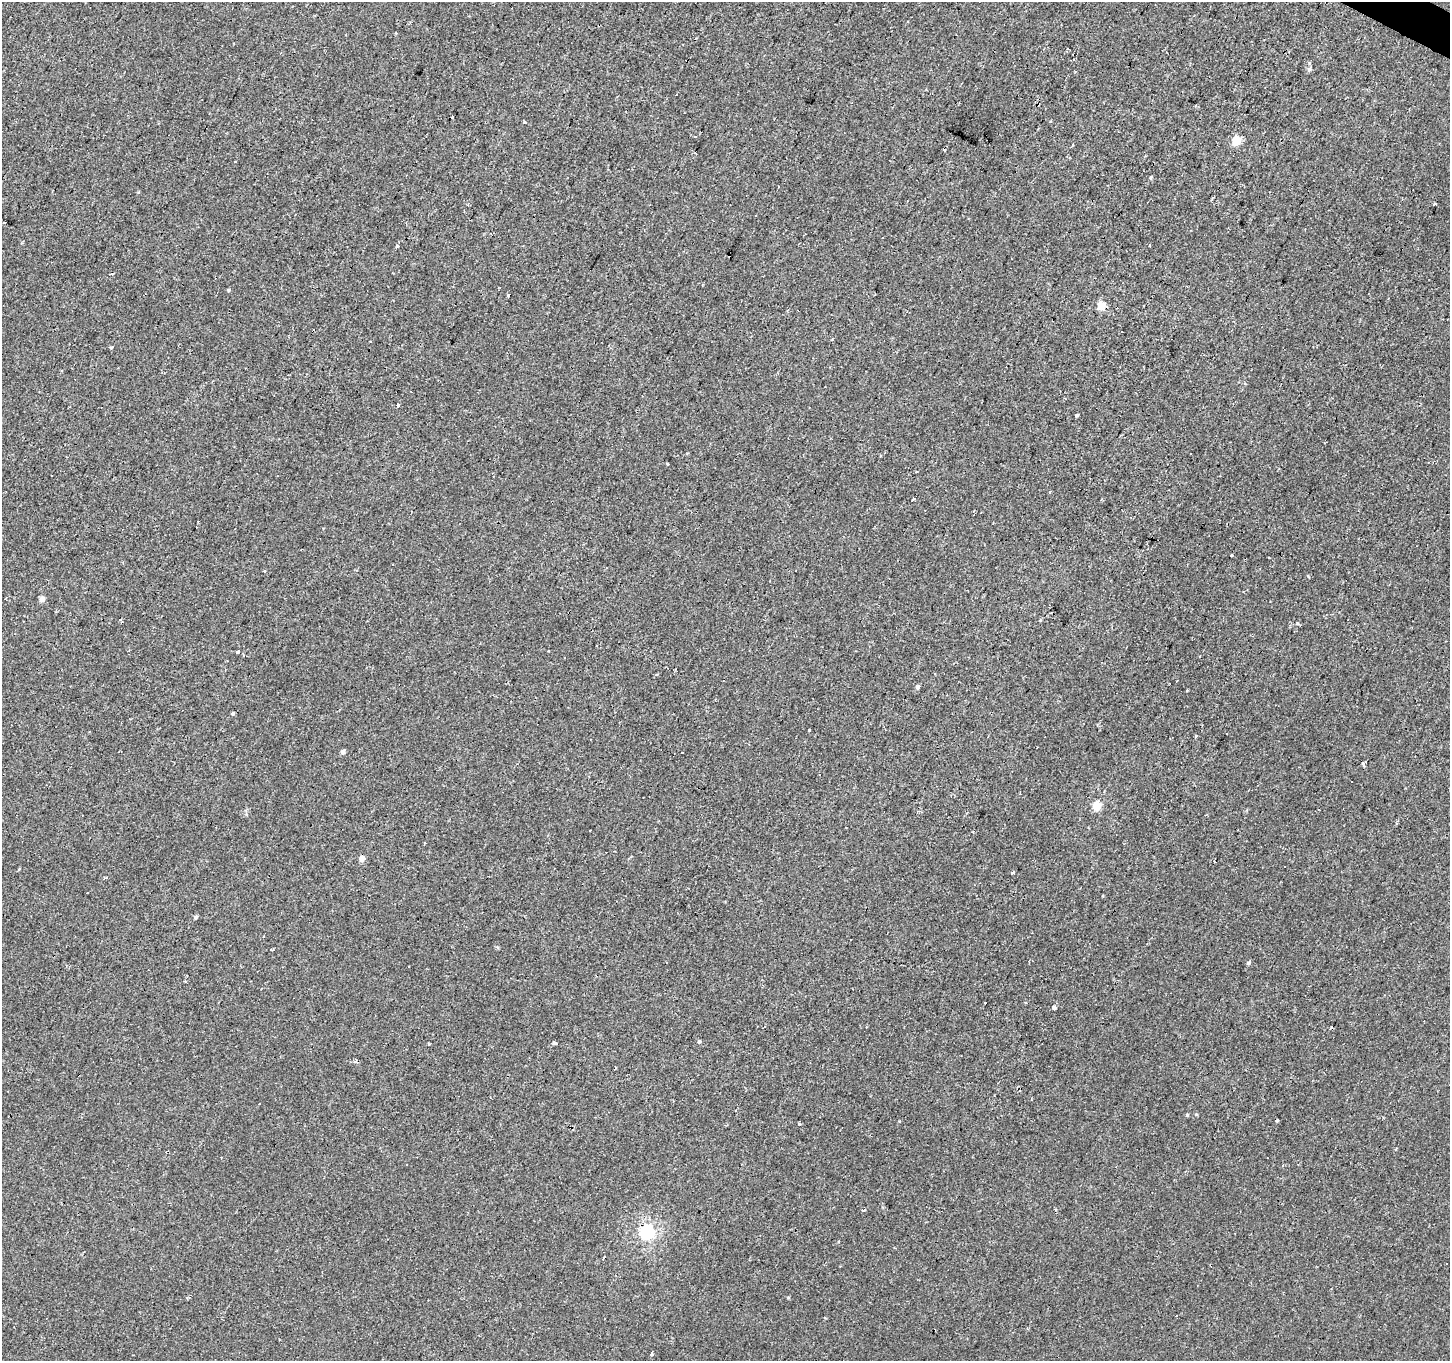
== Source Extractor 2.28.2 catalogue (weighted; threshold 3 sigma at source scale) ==
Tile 10 of 4 x 4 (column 2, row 3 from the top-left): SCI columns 1450-2897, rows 1617-2975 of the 5794 x 5883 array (HDU 1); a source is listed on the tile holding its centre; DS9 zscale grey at full resolution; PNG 1452 x 1363 px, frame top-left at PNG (2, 2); no overlay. Shown black and unused: <1% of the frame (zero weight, under 2 of 3 exposures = <1% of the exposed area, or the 3 px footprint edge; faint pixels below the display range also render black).
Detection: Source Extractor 2.28.2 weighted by HDU 2 'WHT'; one run over the whole footprint, this tile lists its part. Background -8.71e-05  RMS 0.0051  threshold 0.023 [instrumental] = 3 sigma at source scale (4.5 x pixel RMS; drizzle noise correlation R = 1.50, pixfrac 1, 0.0396/0.0396 arcsec/px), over >= 5 px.
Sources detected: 81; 27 cosmic-ray / hot-pixel residue — not listed; the other 54 listed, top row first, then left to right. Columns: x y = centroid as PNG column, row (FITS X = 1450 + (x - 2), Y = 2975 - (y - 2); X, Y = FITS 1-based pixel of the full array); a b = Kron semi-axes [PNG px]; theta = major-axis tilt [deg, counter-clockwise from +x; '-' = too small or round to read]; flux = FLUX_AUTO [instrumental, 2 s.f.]
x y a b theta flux
1309 69 7 5 52 1.3
695 136 3 3 - 0.61
1236 140 5 5 - 19
1072 144 3 3 - 1.2
695 153 3 2 - 0.68
1150 177 6 3 81 0.59
1434 204 3 3 - 0.88
755 216 3 3 - 0.9
397 246 3 3 - 1.9
228 290 4 4 - 0.61
509 295 3 3 - 1.5
1101 306 5 5 - 17
1122 331 3 2 - 0.96
111 347 4 3 - 0.59
398 405 3 3 - 3.4
1077 415 3 3 - 0.78
881 455 3 3 - 0.54
668 464 3 2 - 0.72
1050 492 3 3 - 2.2
913 499 4 3 - 6.5
1232 555 3 3 - 0.96
393 564 3 2 - 0.51
42 599 4 4 - 3.3
120 620 4 3 - 1
1040 620 4 4 - 0.46
1297 623 6 4 -1 0.62
237 651 4 3 - 2
918 687 5 4 - 1.3
233 713 4 3 - 0.78
809 730 3 3 - 2
1196 736 3 3 - 1.4
343 752 5 4 - 1.6
682 752 4 3 - 1.5
1364 764 4 3 - 7.1
1097 806 5 5 - 22
362 858 4 4 - 4.3
19 869 5 3 - 0.42
1013 872 4 3 - 1.6
196 917 5 4 - 1.1
263 936 3 3 - 0.38
1249 963 5 4 - 0.91
985 1003 3 2 - 1.2
1054 1008 4 3 - 2.7
764 1027 3 2 - 0.46
699 1041 4 4 - 0.82
554 1043 4 3 - 2.6
735 1111 3 2 - 0.47
1187 1115 4 4 - 0.61
899 1121 4 2 - 0.39
1277 1121 4 3 - 3
799 1123 3 2 - 0.88
647 1232 6 6 - 99
824 1318 4 2 - 0.48
651 1354 4 3 - 3
Overlapping masked pixels (flux is a lower limit): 1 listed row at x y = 647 1232
Unlisted compact peaks at least as high as the median listed source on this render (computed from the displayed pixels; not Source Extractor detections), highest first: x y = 1196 1114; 524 122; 1308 576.